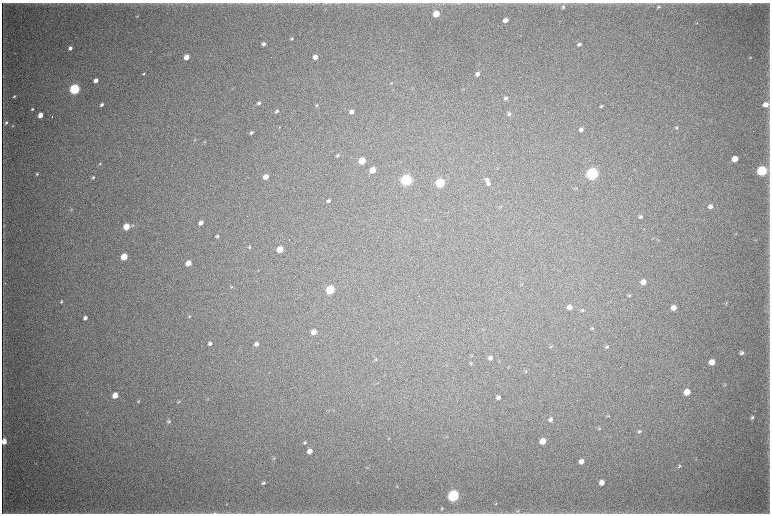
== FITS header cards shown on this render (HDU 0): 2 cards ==
NAXIS1  =                 1536 / length of data axis 1
NAXIS2  =                 1023 / length of data axis 2

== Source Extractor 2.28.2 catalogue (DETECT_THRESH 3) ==
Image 1536 x 1023 px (HDU 0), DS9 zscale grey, zoomed out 1/2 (1 PNG px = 2 x 2 image px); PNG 772 x 516 px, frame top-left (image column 1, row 1022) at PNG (2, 3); no overlay
Background 3760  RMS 34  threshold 103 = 3 sigma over >= 5 px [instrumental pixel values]
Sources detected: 136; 6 cannot appear on this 1/2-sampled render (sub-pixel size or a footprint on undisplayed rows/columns) and are not listed; the other 130 listed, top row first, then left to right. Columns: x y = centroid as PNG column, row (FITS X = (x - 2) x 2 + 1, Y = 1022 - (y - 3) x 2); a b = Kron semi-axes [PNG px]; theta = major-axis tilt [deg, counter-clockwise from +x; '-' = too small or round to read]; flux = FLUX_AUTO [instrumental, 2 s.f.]
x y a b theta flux
327 3 5 2 - 6.4e+03
750 3 4 2 - 4.6e+03
563 7 5 4 - 1.3e+04
658 7 6 4 23 1.4e+04
436 14 4 4 - 1.7e+05
137 16 3 3 - 4.8e+03
506 20 4 4 - 6.7e+04
697 23 2 2 - 2.5e+03
292 38 3 3 - 9.0e+03
263 44 4 3 - 2.1e+04
579 44 4 3 - 1.8e+04
70 48 4 3 - 2.3e+04
186 57 4 3 - 8.3e+04
315 57 4 3 - 5.9e+04
750 58 4 3 - 5.7e+03
143 74 4 3 - 7.4e+03
477 74 4 4 - 2.9e+04
96 80 4 3 - 4.4e+04
391 83 5 3 - 6.8e+03
75 89 5 4 - 1.2e+06
14 96 5 3 - 8.5e+03
506 98 4 4 - 2.1e+04
259 103 5 4 - 1.4e+04
766 104 5 4 - 5.5e+04
101 105 4 3 - 1.8e+04
316 105 4 3 - 7.8e+03
601 106 4 3 - 8.1e+03
32 109 3 2 - 8.2e+03
277 111 5 4 - 1.3e+04
351 112 4 4 - 3.7e+04
509 114 5 4 - 1.4e+04
40 115 4 3 - 5.8e+04
6 123 5 4 - 1.3e+04
12 126 4 3 - 5.4e+03
279 127 3 3 - 5.7e+03
677 128 5 4 - 9.3e+03
581 130 5 4 - 2.6e+04
251 133 5 3 - 1.3e+04
205 142 4 2 - 4.8e+03
338 155 5 4 - 1.0e+04
735 159 4 4 - 1.0e+05
362 161 5 4 - 1.7e+05
100 164 4 3 - 7.4e+03
373 170 4 4 - 1.1e+05
762 171 5 5 - 1.0e+06
37 174 4 3 - 7.9e+03
592 174 5 5 - 1.9e+06
93 177 4 3 - 9.7e+03
266 177 4 4 - 6.3e+04
406 180 5 5 - 1.6e+06
487 180 5 5 - 1.9e+04
440 183 5 4 - 7.2e+05
488 184 4 4 - 1.6e+04
576 188 4 3 - 5.1e+03
328 201 4 3 - 1.5e+04
710 206 5 4 - 3.2e+04
71 209 4 3 - 6.1e+03
640 217 4 3 - 1.4e+04
201 223 4 3 - 3.6e+04
4 225 4 3 - 6.3e+03
133 225 4 3 - 6.8e+03
126 227 4 4 - 1.4e+05
736 234 4 2 - 4.6e+03
217 236 4 3 - 1.3e+04
756 240 3 2 - 3.3e+03
658 241 3 2 - 3.4e+03
249 247 5 4 - 9.8e+03
280 249 5 4 - 1.3e+05
124 257 4 4 - 1.8e+05
188 263 4 4 - 8.7e+04
258 271 3 2 - 3.1e+03
295 276 2 1 - 1.9e+03
644 282 5 4 - 4.2e+04
522 284 5 2 - 4.1e+03
232 287 5 2 - 5.3e+03
330 290 5 4 - 5.1e+05
629 295 5 3 - 7.3e+03
419 296 2 1 - 1.3e+03
61 302 5 4 - 9.8e+03
726 303 5 3 - 7.4e+03
569 307 5 5 - 4.3e+04
674 308 5 4 - 5.3e+04
582 310 5 4 - 1.1e+04
189 317 5 3 - 6.6e+03
85 318 5 4 - 2.3e+04
592 328 5 4 - 9.7e+03
314 332 4 4 - 5.8e+04
210 343 4 4 - 2.1e+04
256 344 5 4 - 3.0e+04
550 347 5 4 - 8.9e+03
607 347 5 4 - 1.2e+04
742 353 4 4 - 1.7e+04
490 358 5 4 - 2.4e+04
376 360 4 3 - 6.6e+03
712 362 5 4 - 8.0e+04
471 363 4 3 - 5.8e+03
526 371 5 3 - 7.9e+03
725 385 5 3 - 6.6e+03
687 392 5 4 - 9.9e+04
115 395 4 4 - 7.1e+04
498 397 4 4 - 2.1e+04
207 399 4 2 - 3.1e+03
138 401 4 3 - 5.4e+03
179 402 5 3 - 6.3e+03
333 410 3 2 - 3.0e+03
609 416 4 3 - 5.2e+03
752 417 5 3 - 1.1e+04
550 419 5 4 - 2.0e+04
169 421 5 4 - 1.1e+04
599 428 5 2 - 6.0e+03
639 431 6 4 40 1.0e+04
389 438 4 2 - 4.4e+03
4 441 5 4 - 7.5e+04
543 441 5 4 - 1.0e+05
305 443 5 4 - 1.2e+04
310 451 5 5 - 4.8e+04
274 458 5 4 - 7.9e+03
696 459 4 2 - 4.2e+03
581 461 5 4 - 4.1e+04
679 466 5 4 - 1.0e+04
368 468 4 2 - 4.7e+03
602 482 5 4 - 5.3e+04
263 483 5 4 - 1.4e+04
397 487 4 2 - 4.5e+03
453 496 5 5 - 1.6e+06
496 503 4 3 - 5.1e+03
227 504 4 2 - 3.3e+03
442 509 5 3 - 8.5e+03
518 511 6 4 50 1.2e+04
215 513 10 3 1 1.7e+04
At the frame edge (FLAGS 8, measured only in part): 3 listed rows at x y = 327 3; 4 441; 215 513
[6 sub-pixel or undisplayed-footprint detections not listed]